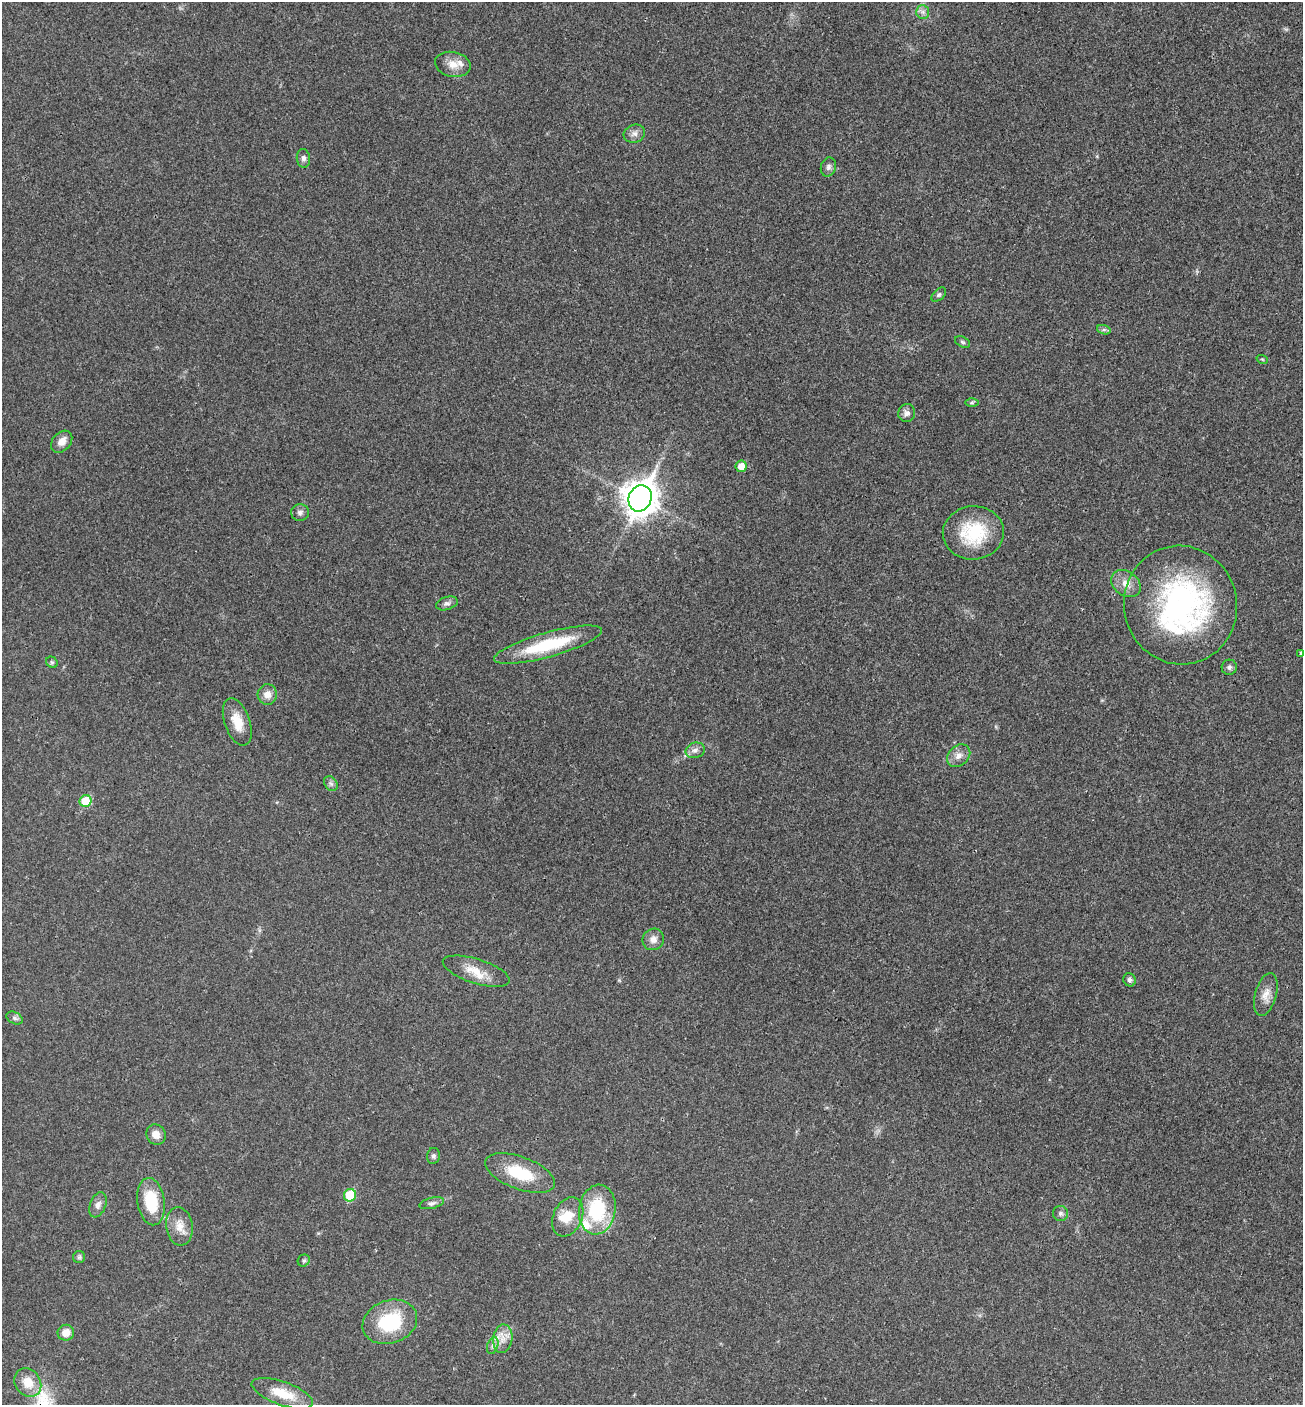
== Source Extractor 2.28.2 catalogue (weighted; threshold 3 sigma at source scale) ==
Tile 6 of 4 x 4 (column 2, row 2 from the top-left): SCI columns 1540-2840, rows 2912-4314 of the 5815 x 5821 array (HDU 1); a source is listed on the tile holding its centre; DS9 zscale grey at full resolution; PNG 1305 x 1407 px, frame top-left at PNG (2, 2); each listed source drawn as its Kron ellipse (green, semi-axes under 4 px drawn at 4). Shown black and unused: <1% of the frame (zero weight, under 3 of 4 exposures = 8% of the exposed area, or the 3 px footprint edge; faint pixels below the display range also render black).
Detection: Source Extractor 2.28.2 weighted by HDU 2 'WHT'; one run over the whole footprint, this tile lists its part. Background 0.0234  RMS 0.0035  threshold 0.0157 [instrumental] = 3 sigma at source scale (4.5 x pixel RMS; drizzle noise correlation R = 1.50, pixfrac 1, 0.05/0.05 arcsec/px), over >= 5 px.
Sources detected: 57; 4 inside a brighter listed object's ellipse — not listed separately; the other 53 listed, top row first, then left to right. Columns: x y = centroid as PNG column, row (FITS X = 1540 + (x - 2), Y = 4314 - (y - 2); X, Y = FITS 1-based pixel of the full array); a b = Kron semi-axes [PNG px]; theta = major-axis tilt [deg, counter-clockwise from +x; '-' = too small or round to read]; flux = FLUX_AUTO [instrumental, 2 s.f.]
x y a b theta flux
923 12 7 6 - 1.2
453 64 18 12 -12 4
634 134 11 9 20 1.7
303 158 9 6 -84 1.3
828 167 10 7 76 1.2
939 295 8 5 44 0.74
1104 330 7 4 -18 0.74
963 342 8 5 -27 0.64
1262 359 6 3 -19 0.33
972 403 6 4 1 0.62
907 413 9 8 - 1.5
62 442 12 9 48 3
741 466 6 5 - 4.2
640 498 13 11 66 560
300 513 9 8 - 1.3
973 533 30 26 5 20
1126 584 16 12 -37 3.8
447 603 11 6 17 1.2
1180 605 59 56 -78 84
548 645 56 12 16 21
1301 653 3 3 - 0.41
52 662 6 5 - 0.57
1229 667 8 7 - 1
267 694 10 9 - 2.9
237 722 25 12 -71 6.3
695 750 10 7 16 1.6
959 756 13 10 43 2.6
331 784 8 6 -54 0.96
86 801 6 5 - 11
653 939 11 10 - 2.4
476 971 35 12 -17 6.7
1130 980 7 6 - 0.86
1266 994 22 10 74 3.5
14 1018 8 5 -27 0.9
156 1134 10 9 - 2.8
433 1156 8 6 80 0.85
520 1173 37 16 -20 14
350 1195 6 6 - 14
151 1202 24 13 -82 14
432 1203 12 5 14 1.1
98 1205 13 8 68 1.9
597 1210 25 18 80 22
1060 1213 7 7 - 1
568 1217 20 14 65 6.2
179 1226 19 13 -82 4.3
79 1257 6 6 - 0.64
304 1260 6 5 - 0.68
390 1322 28 21 19 21
66 1333 8 8 - 3.5
503 1339 14 9 81 3.6
493 1346 9 5 71 1.1
28 1382 15 12 -54 5.9
282 1393 32 11 -20 9.1